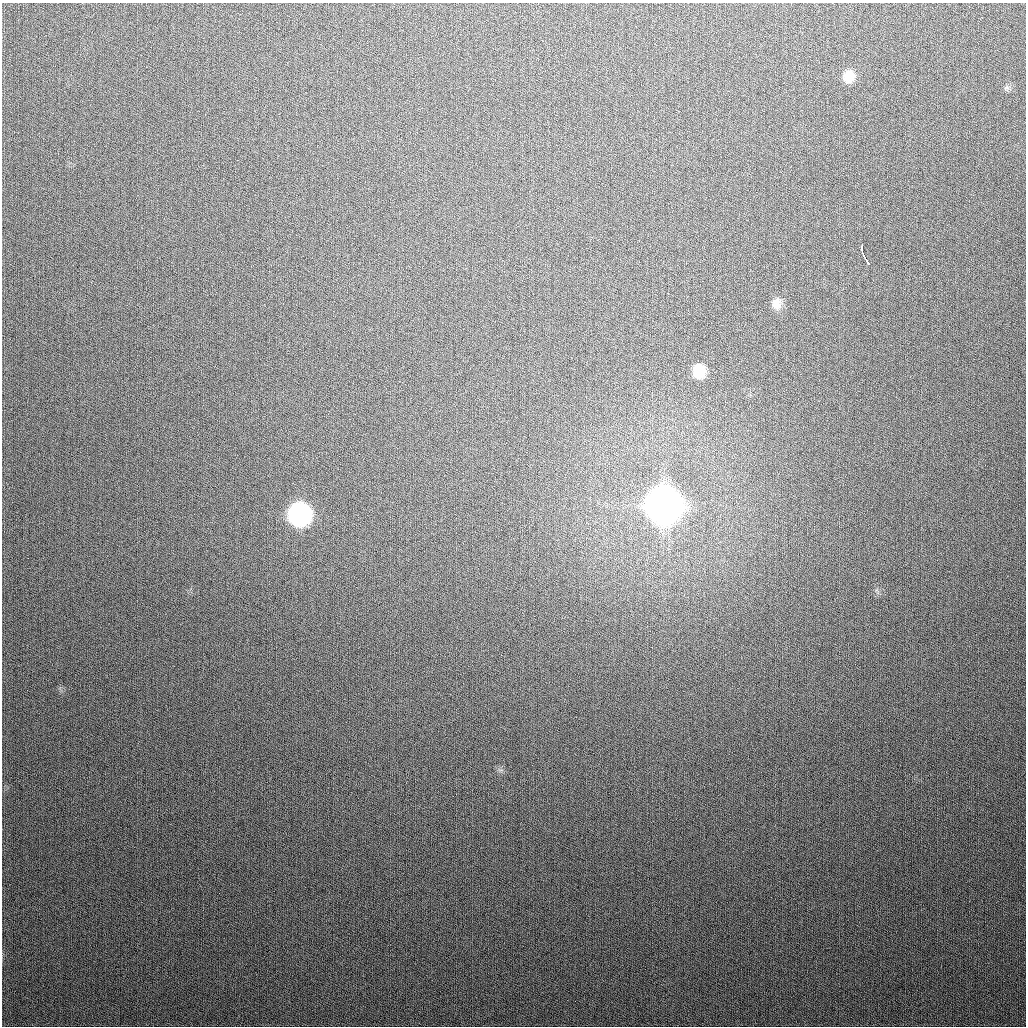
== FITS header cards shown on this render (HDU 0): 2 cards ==
NAXIS1  =                 1024
NAXIS2  =                 1024

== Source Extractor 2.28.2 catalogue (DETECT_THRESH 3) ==
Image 1024 x 1024 px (HDU 0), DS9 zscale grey, 1 PNG px = 1 image px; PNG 1028 x 1028 px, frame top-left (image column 1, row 1024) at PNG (2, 3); no overlay
Background 314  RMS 12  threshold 36.4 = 3 sigma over >= 5 px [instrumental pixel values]
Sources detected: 9; all 9 listed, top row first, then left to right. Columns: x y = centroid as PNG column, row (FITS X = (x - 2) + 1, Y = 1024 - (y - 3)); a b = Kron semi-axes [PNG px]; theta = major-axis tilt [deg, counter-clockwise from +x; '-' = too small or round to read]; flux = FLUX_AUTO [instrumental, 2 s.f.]
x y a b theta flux
848 76 14 12 85 1.2e+04
1007 88 8 4 0 1.9e+03
862 247 5 2 - 2.2e+03
862 251 4 2 - 2.0e+03
866 259 14 2 -60 6.5e+03
776 304 15 11 89 7.4e+03
699 371 12 11 - 2.2e+04
663 505 15 14 - 3.3e+06
299 514 14 13 - 3.6e+05